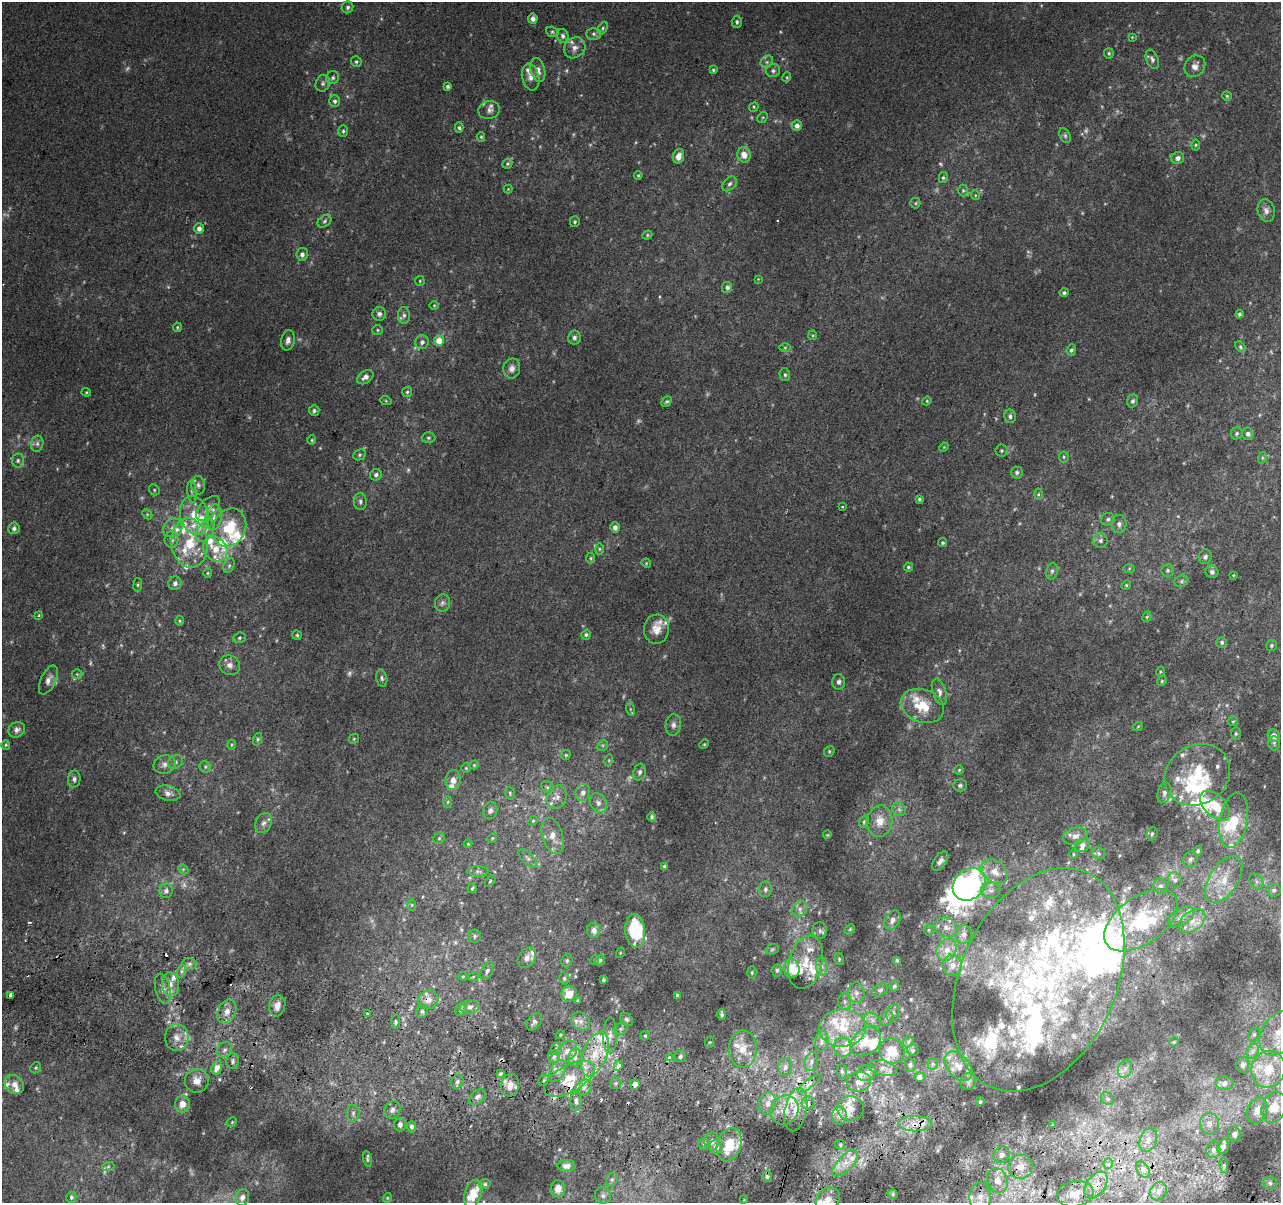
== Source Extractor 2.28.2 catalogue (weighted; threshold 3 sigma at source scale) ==
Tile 6 of 4 x 4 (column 2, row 2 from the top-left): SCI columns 1301-2579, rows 2730-3930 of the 5152 x 5395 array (HDU 1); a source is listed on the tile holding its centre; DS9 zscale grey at full resolution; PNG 1283 x 1205 px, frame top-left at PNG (2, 2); each listed source drawn as its Kron ellipse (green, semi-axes under 4 px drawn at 4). Shown black and unused: <1% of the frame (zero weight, under 2 of 3 exposures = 2% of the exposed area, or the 3 px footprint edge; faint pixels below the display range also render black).
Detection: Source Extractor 2.28.2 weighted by HDU 2 'WHT'; one run over the whole footprint, this tile lists its part. Background 0.0203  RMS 0.0065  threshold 0.0293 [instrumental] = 3 sigma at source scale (4.5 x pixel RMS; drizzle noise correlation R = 1.50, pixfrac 1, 0.0396/0.0396 arcsec/px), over >= 5 px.
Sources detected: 557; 34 too faint to see at this stretch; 5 inside a brighter object's white glare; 11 cosmic-ray / hot-pixel residue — neither listed nor drawn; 107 inside a brighter listed object's ellipse — not listed separately; the other 400 listed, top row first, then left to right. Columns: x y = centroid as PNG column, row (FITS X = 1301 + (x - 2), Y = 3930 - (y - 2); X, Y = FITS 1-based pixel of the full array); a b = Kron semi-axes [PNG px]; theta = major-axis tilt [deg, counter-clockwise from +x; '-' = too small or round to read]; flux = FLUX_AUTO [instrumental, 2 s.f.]
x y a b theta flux
347 7 6 5 - 1.6
533 19 5 5 - 3.3
737 22 6 5 - 1.6
603 28 7 4 62 1.1
552 32 6 5 - 1.1
594 34 7 5 0 1.6
563 36 7 6 - 2.4
1132 37 4 4 - 0.53
575 48 11 10 - 4.3
1109 53 5 5 - 1
1152 59 10 6 -67 2.2
356 61 5 5 - 1.1
767 62 7 5 46 1.6
1195 66 11 9 50 4.1
538 70 12 7 -76 4.3
713 70 4 4 - 0.86
773 71 7 6 - 1.7
531 77 13 8 -77 4.6
787 77 5 3 - 0.65
333 78 7 6 - 1.5
323 83 8 7 - 2
448 86 3 3 - 1.2
1227 96 5 4 - 0.79
335 101 6 5 - 1.8
754 107 5 4 - 0.83
489 110 11 9 14 2.7
763 117 6 4 45 0.99
797 126 5 5 - 3.2
459 128 5 4 - 1
343 131 6 5 - 1.2
1065 136 8 5 -64 1.5
481 137 5 4 - 0.85
1196 145 5 3 - 0.74
744 155 8 6 -73 6.6
678 156 7 5 72 4.5
1178 158 6 6 - 3
507 164 5 4 - 0.92
638 175 4 3 - 0.7
943 178 5 4 - 0.98
729 184 8 6 49 1.9
508 189 4 4 - 0.6
963 190 6 5 - 1.1
975 195 5 3 - 0.54
915 203 5 5 - 0.83
1266 210 11 8 -76 3.4
324 221 8 5 41 1.5
575 222 5 5 - 0.97
199 228 5 5 - 3.1
647 235 5 4 - 0.79
302 254 6 5 - 2.3
758 279 4 4 - 0.5
420 281 5 4 - 0.76
727 287 5 5 - 2.1
1064 293 4 4 - 1.4
434 305 5 3 - 0.53
379 314 7 7 - 2.6
1240 314 4 4 - 1.4
404 315 8 6 -88 2.2
177 327 5 3 - 0.73
377 330 5 4 - 0.77
813 335 5 4 - 0.72
574 338 7 6 - 1.9
288 340 10 6 78 2.7
439 341 5 5 - 10
422 342 7 6 - 2.2
1240 347 6 4 -43 1.1
785 348 6 4 1 0.83
1071 350 6 4 68 1.5
512 368 10 8 77 3.6
785 375 6 5 - 1.3
365 377 9 6 35 2.7
86 392 4 4 - 0.73
407 392 5 5 - 1.1
386 401 6 4 -18 0.67
667 401 6 4 49 1.1
927 401 4 4 - 0.69
1133 401 6 5 - 1.6
314 411 5 5 - 1.5
1010 416 7 6 - 1.9
1237 433 6 5 - 1.2
1248 434 6 6 - 1.8
428 438 7 5 -1 1.2
312 440 4 4 - 0.79
37 444 8 6 77 1.9
944 447 5 4 - 0.65
1002 450 6 6 - 1.2
360 455 6 5 - 1.2
1064 457 5 5 - 0.94
1262 458 6 3 72 0.8
18 460 7 6 - 1.6
1017 472 6 6 - 1.4
376 475 6 5 - 1.8
198 485 9 7 -83 2.2
154 490 6 5 - 0.93
192 492 11 4 -85 1.7
1038 494 5 3 - 0.82
919 499 4 4 - 0.97
360 501 8 6 -89 1.9
843 507 2 2 - 0.7
208 508 15 8 47 4.7
147 514 5 4 - 0.88
194 515 20 14 -77 16
214 517 13 8 84 4.6
1108 519 7 6 - 1.5
1119 524 9 7 -89 2.4
615 527 5 4 - 2.8
14 528 6 5 - 2
173 528 10 8 40 3.8
229 528 20 16 66 25
205 531 12 8 55 4.4
171 540 8 7 - 2.5
1100 540 7 7 - 2.4
190 543 25 18 -84 26
943 543 4 4 - 0.94
215 549 14 11 -54 8.8
599 549 6 4 -89 0.92
1205 557 7 6 - 1.8
591 558 5 4 - 0.84
646 563 5 4 - 0.58
229 566 7 5 63 1.3
908 567 4 4 - 1
1129 569 6 4 1 0.84
1168 570 6 6 - 1.3
1052 571 8 5 80 1.7
1212 572 6 6 - 2.1
208 573 5 4 - 0.69
1233 575 4 3 - 0.54
1181 581 7 5 23 1.5
175 583 7 6 - 2.3
138 585 7 3 82 0.91
1126 585 5 4 - 0.82
442 603 8 7 - 2.2
38 615 3 3 - 1.7
1147 617 5 4 - 0.84
179 621 5 3 - 0.65
657 629 14 12 84 7.3
297 635 5 5 - 0.88
586 635 5 4 - 1.1
239 638 6 5 - 1.1
1222 642 5 5 - 1.3
1272 645 5 5 - 1.1
230 665 11 9 -37 3.6
1160 672 5 3 - 0.7
77 674 5 5 - 1.1
382 678 8 5 -76 1.5
48 680 15 7 64 3.9
1162 681 5 4 - 0.83
839 682 8 6 -89 2.4
939 692 14 6 -72 3
922 706 22 16 -20 17
630 709 6 4 -72 0.97
1233 721 5 4 - 0.84
673 725 11 7 83 2.7
1138 726 5 3 - 0.58
17 730 8 7 - 2.7
1236 734 6 5 - 1
1274 736 6 6 - 5.3
258 739 6 4 75 1.1
354 739 5 4 - 0.83
1274 743 7 6 - 1.5
704 744 5 4 - 0.67
6 745 4 4 - 0.77
231 745 5 3 - 0.65
603 745 6 4 45 1.1
829 751 5 5 - 0.86
566 755 5 4 - 0.89
609 760 6 3 72 0.77
175 762 8 6 33 1.9
165 765 11 9 17 3.5
474 765 4 4 - 0.7
205 767 6 5 - 1.1
466 768 4 4 - 0.69
959 770 4 4 - 0.74
640 772 8 6 73 2.2
1197 775 34 29 32 44
74 779 8 6 86 2.1
453 780 10 7 85 4.1
960 785 7 6 - 1.5
547 787 6 5 - 1.4
583 792 8 7 - 3.7
168 793 12 7 -13 3.3
510 793 6 4 -72 0.94
1164 793 10 6 77 2.8
557 797 12 9 72 4.7
448 802 6 4 88 0.9
598 803 10 8 -63 3.5
1215 806 18 10 -46 18
899 809 7 6 - 1.9
490 811 9 7 77 2.3
652 817 4 3 - 1.2
1234 820 28 13 80 23
533 821 5 4 - 0.79
880 821 16 12 81 8.5
864 822 6 4 70 0.99
263 823 10 7 64 3.1
1152 834 6 5 - 1.2
827 835 4 3 - 0.5
553 836 19 10 -73 7.7
1075 836 12 8 15 4.3
439 838 6 5 - 1
492 838 5 4 - 0.75
468 844 4 4 - 0.69
1082 845 7 6 - 2.9
1198 851 5 4 - 1.4
1099 853 7 5 -23 1.2
1073 854 4 3 - 0.61
528 858 12 5 -44 2
1190 859 8 7 - 1.9
940 861 11 6 55 3
664 866 4 3 - 1.1
183 869 6 4 -45 0.97
478 871 10 5 -3 1.8
995 872 14 10 -41 7.5
1175 880 8 6 -62 2.3
1224 880 26 14 58 17
490 881 6 4 46 0.84
1256 882 8 6 -57 2.2
969 884 18 14 44 94
1161 886 8 7 - 2.2
472 888 5 3 - 0.95
765 889 8 6 75 1.9
991 890 9 8 - 2.9
1274 890 7 6 - 2
166 891 7 6 - 2.6
412 905 6 4 -90 0.78
800 909 8 7 - 2.8
1181 917 15 8 32 4.6
892 920 10 7 62 3.3
1141 920 42 23 35 49
1192 921 15 9 37 7.5
946 927 12 9 -22 4.9
850 929 6 4 45 0.85
594 930 7 6 - 3.7
928 930 6 4 90 0.78
635 931 17 10 -84 40
820 931 8 7 - 2.2
964 934 9 8 - 3.8
475 936 6 6 - 1.5
772 949 7 5 23 0.93
947 950 11 9 56 7.1
620 953 5 3 - 0.56
527 958 11 8 57 3.6
839 959 6 4 -79 0.87
595 960 5 3 - 0.76
600 960 6 4 74 1.1
897 960 4 3 - 1
567 961 7 5 69 1.3
806 962 27 16 76 16
189 964 7 5 -19 2.1
952 965 10 9 - 4.7
822 967 9 5 -84 2.5
792 968 9 8 - 18
777 970 6 5 - 1.3
182 971 6 4 71 1.5
487 971 10 5 61 1.9
752 972 6 4 90 1.1
463 976 5 3 - 0.65
473 977 6 3 20 0.69
564 978 6 5 - 1.2
603 980 4 3 - 0.96
1038 980 118 78 65 260
170 984 12 8 -83 5.4
894 986 5 4 - 1.3
163 989 15 7 -76 4.1
880 990 8 6 29 1.6
856 993 10 8 -85 3.4
569 994 8 7 - 7.9
10 995 4 3 - 5.3
677 995 4 4 - 0.91
428 1000 10 9 - 5.1
578 1001 4 3 - 0.86
845 1002 8 6 -89 2
277 1006 11 8 76 4.9
470 1007 9 6 5 3.3
461 1010 6 5 - 1.5
422 1011 7 5 76 1.7
227 1012 12 9 67 5.4
893 1013 9 6 71 1.9
367 1014 3 3 - 2.6
722 1014 6 3 -88 1.6
626 1019 7 5 -43 1.3
887 1019 8 6 45 1.8
872 1020 9 6 -28 2.6
581 1021 10 8 -40 3.6
396 1022 7 4 87 1.2
534 1022 10 6 51 1.9
842 1028 23 18 2 24
621 1029 7 5 21 1.4
1279 1033 24 17 56 15
1254 1034 7 5 62 1.2
560 1035 4 3 - 0.65
610 1035 18 7 90 4.4
645 1036 5 4 - 0.82
177 1037 13 11 86 7.1
822 1041 10 6 80 2.9
710 1042 6 3 70 0.75
866 1042 17 12 40 12
908 1042 6 4 49 1.2
1174 1042 5 4 - 0.71
843 1047 9 9 - 4.3
556 1049 6 5 - 1.5
743 1049 18 14 -89 14
224 1050 8 7 - 2.6
913 1050 6 5 - 1.1
567 1051 11 9 50 6.2
892 1051 13 12 - 12
1253 1051 8 5 60 2.3
595 1054 23 12 69 19
554 1056 6 5 - 2
680 1056 6 5 - 2
575 1057 9 6 88 3.6
669 1058 3 3 - 3.8
233 1061 8 6 89 2.2
811 1062 9 6 73 2.6
933 1064 5 5 - 1.2
910 1065 7 5 -81 1.5
1243 1065 7 6 - 2.2
618 1066 5 3 - 9.2
958 1066 17 11 -49 8.1
785 1067 9 7 -88 2.6
36 1068 6 5 - 0.99
217 1068 7 5 74 5.4
883 1068 14 7 -15 3.8
1125 1069 9 6 74 2.8
1268 1069 19 16 70 20
557 1071 12 7 59 3.5
842 1071 7 5 -88 1.3
867 1073 10 8 26 3.7
500 1074 4 3 - 0.94
919 1077 5 5 - 3.2
569 1079 28 13 29 18
544 1080 6 4 43 1.1
197 1081 12 12 - 6.4
457 1082 7 5 60 1.5
859 1082 12 10 11 5.5
968 1082 9 7 60 2.8
616 1083 6 5 - 1.5
1224 1083 9 6 -3 3.8
14 1084 10 8 -44 5.2
635 1084 5 5 - 5.1
809 1084 14 4 37 2.9
510 1085 11 9 75 6
584 1088 9 7 38 3
477 1097 9 6 39 2.4
1107 1099 7 5 -44 1.5
576 1101 10 5 -90 2.4
980 1102 4 3 - 0.95
808 1103 6 6 - 2
182 1104 8 7 - 6
767 1104 11 8 80 4.9
1274 1107 16 12 69 14
850 1108 13 12 - 7
392 1110 9 7 54 3.1
785 1110 15 13 59 11
796 1110 22 11 78 11
1257 1110 13 9 66 6.6
353 1113 8 6 89 2.2
839 1116 9 7 83 4.1
232 1122 5 4 - 0.76
915 1124 16 7 -1 7.9
1209 1124 10 9 - 4.2
400 1125 7 6 - 2.7
1052 1125 3 3 - 1.7
412 1127 5 4 - 2.6
1234 1134 7 6 - 2.4
1148 1140 12 8 70 5.5
712 1141 9 7 88 2.9
704 1144 6 5 - 1.3
729 1145 17 12 71 17
840 1145 5 4 - 1
1223 1146 7 5 77 3.3
716 1147 7 6 - 3.1
1213 1150 8 7 - 3
1001 1155 8 7 - 3
367 1159 8 4 -78 1
845 1163 17 7 46 6.9
1108 1163 5 5 - 2.4
1224 1165 8 3 -85 1
567 1166 9 6 0 3
108 1167 6 4 19 1.1
1020 1167 12 12 - 7.3
1143 1170 9 6 -54 2.4
767 1177 5 5 - 1.6
612 1180 7 5 70 1.5
997 1181 12 10 -70 6.9
1270 1183 7 6 - 1.7
485 1184 6 4 13 1.2
1096 1185 15 9 54 7.3
558 1189 8 7 - 5.8
1159 1191 9 8 - 3.4
473 1193 14 8 71 10
892 1194 5 4 - 1.1
1075 1194 18 12 10 9.2
603 1196 8 8 - 2.2
71 1197 5 5 - 1.5
242 1197 8 6 76 3.1
980 1197 14 10 -90 7.4
387 1198 5 3 - 0.58
744 1200 3 2 - 0.45
828 1200 13 11 49 7.9
Overlapping masked pixels (flux is a lower limit): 12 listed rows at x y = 1038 980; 10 995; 428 1000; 595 1054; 618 1066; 197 1081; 635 1084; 510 1085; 576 1101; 915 1124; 1096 1185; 1075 1194
Isophote crosses this tile's border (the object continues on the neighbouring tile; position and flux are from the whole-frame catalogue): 2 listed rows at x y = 1279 1033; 828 1200